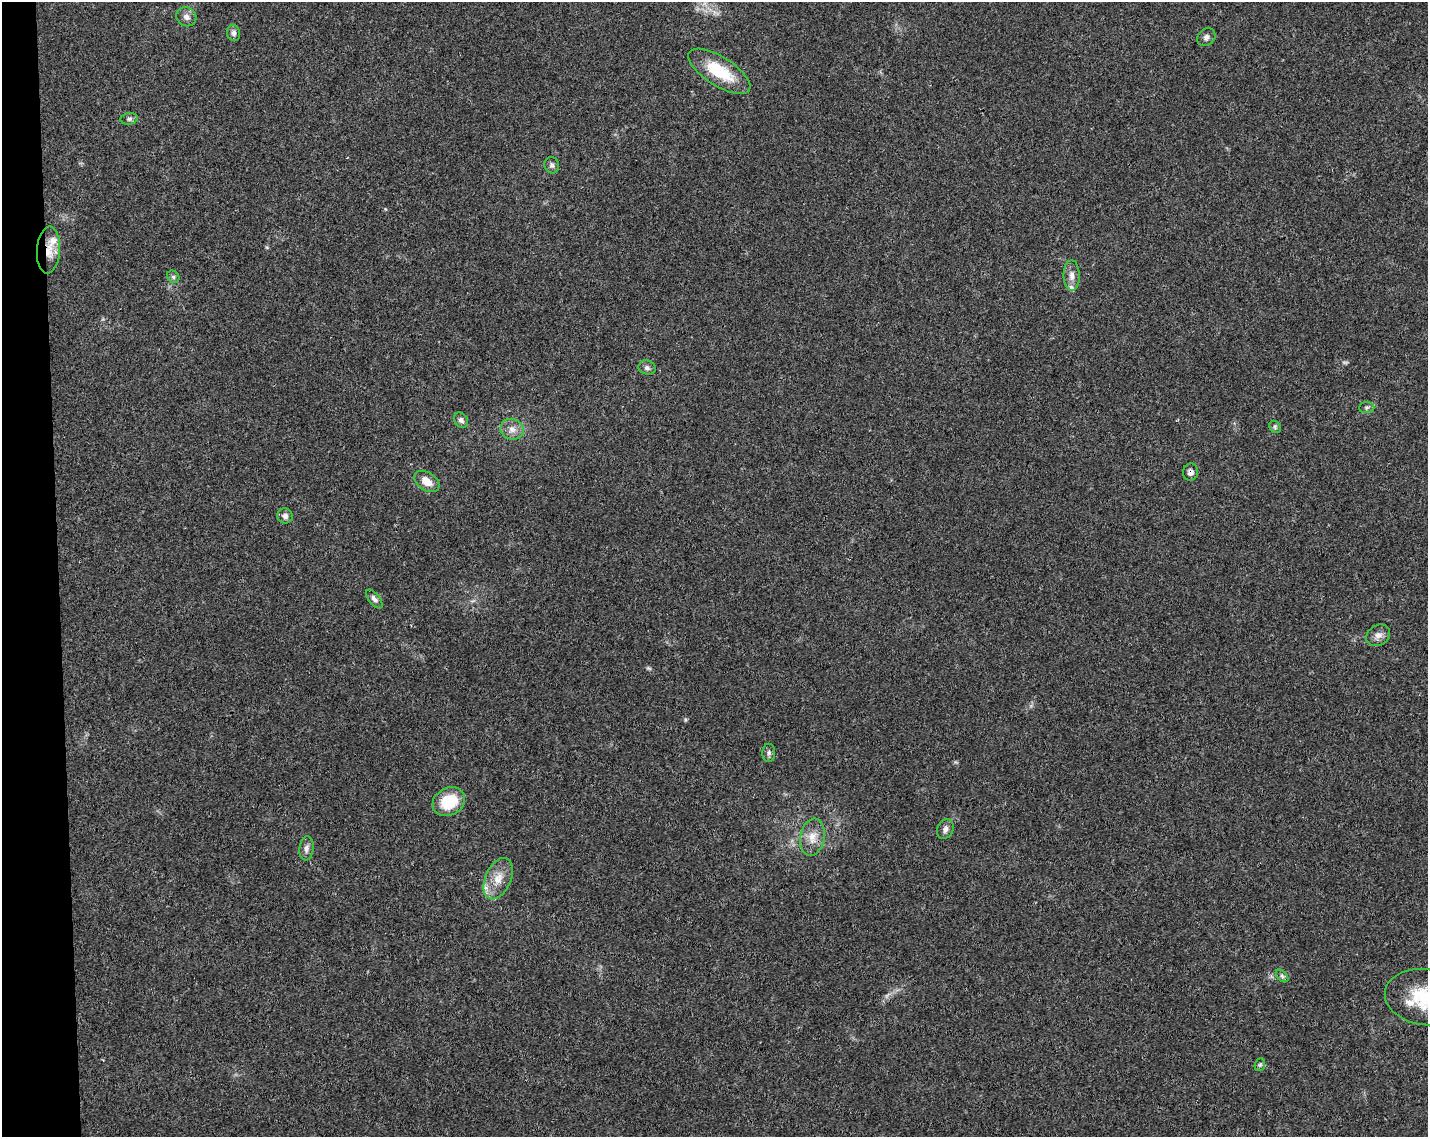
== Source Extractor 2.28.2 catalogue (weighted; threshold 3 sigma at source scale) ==
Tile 4 of 3 x 4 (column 1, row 2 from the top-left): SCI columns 57-1482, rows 2324-3458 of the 4348 x 4649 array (HDU 1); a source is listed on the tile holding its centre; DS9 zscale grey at full resolution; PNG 1430 x 1139 px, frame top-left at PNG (2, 2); each listed source drawn as its Kron ellipse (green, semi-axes under 4 px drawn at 4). Shown black and unused: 4% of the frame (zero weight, under 3 of 4 exposures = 5% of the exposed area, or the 3 px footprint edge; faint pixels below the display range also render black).
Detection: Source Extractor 2.28.2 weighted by HDU 2 'WHT'; one run over the whole footprint, this tile lists its part. Background 0.025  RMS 0.0029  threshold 0.013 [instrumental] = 3 sigma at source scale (4.5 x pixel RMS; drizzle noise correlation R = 1.50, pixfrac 1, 0.0396/0.0396 arcsec/px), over >= 5 px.
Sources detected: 34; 3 too faint to see at this stretch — neither listed nor drawn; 3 inside a brighter listed object's ellipse — not listed separately; the other 28 listed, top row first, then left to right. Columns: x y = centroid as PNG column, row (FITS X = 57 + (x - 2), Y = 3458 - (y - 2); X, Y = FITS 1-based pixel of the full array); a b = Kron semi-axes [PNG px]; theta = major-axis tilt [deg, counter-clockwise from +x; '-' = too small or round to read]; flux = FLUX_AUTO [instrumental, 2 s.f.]
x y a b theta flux
186 17 10 9 - 1.5
234 33 8 6 -79 1
1206 37 10 8 40 1.1
719 71 35 14 -32 13
129 119 9 5 9 0.69
552 165 8 7 - 0.88
49 250 23 11 86 4.5
1072 275 15 8 -89 2
173 277 7 5 -45 0.61
647 368 9 7 -18 0.93
1367 408 7 5 3 0.64
461 420 8 6 -51 1
1275 427 6 5 - 0.53
512 429 12 10 -17 2.3
1190 472 8 7 - 1.3
427 481 14 9 -34 3.2
285 516 8 7 - 1.3
374 599 11 5 -52 1.1
1378 635 12 10 31 1.9
769 753 9 6 90 0.86
449 802 17 13 28 11
945 829 10 7 64 1.3
812 837 19 12 80 3.8
306 848 12 7 83 1.3
498 879 22 12 66 4.9
1282 976 7 4 -45 0.63
1425 997 40 28 -9 19
1260 1065 6 5 - 0.5
Overlapping masked pixels (flux is a lower limit): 2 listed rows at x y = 49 250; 1190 472
Isophote crosses this tile's border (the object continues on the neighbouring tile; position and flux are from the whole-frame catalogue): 1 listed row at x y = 1425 997